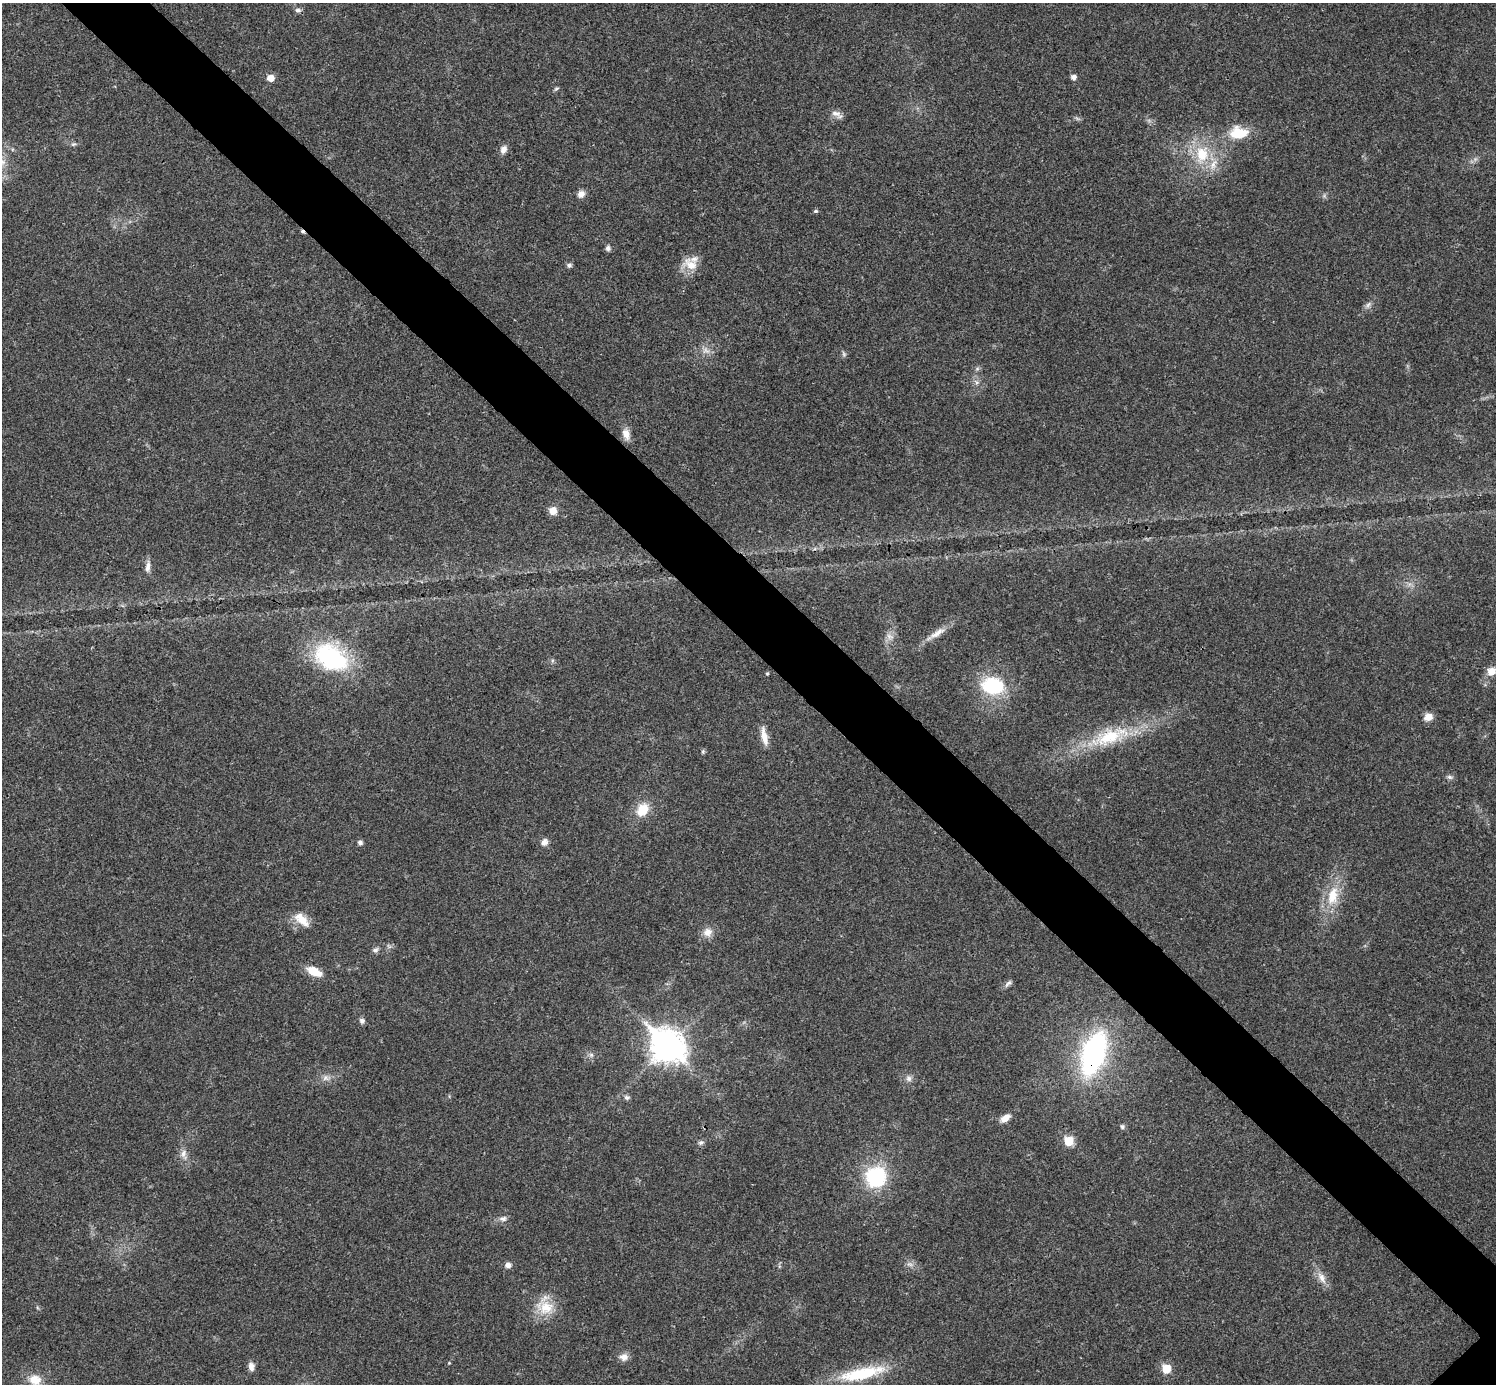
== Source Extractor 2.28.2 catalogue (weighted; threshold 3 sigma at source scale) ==
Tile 11 of 4 x 4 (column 3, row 3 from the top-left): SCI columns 2992-4485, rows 1541-2922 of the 5986 x 5986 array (HDU 1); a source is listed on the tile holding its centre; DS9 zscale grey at full resolution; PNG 1498 x 1386 px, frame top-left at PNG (2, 3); no overlay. Shown black and unused: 6% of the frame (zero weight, under 3 of 4 exposures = <1% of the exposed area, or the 3 px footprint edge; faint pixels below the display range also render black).
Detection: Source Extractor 2.28.2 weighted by HDU 2 'WHT'; one run over the whole footprint, this tile lists its part. Background 0.0221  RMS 0.0041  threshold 0.0185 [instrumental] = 3 sigma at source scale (4.5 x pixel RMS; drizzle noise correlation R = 1.50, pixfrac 1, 0.05/0.05 arcsec/px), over >= 5 px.
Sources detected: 67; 1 too faint to see at this stretch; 1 cosmic-ray / hot-pixel residue — not listed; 1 inside a brighter listed object's ellipse — not listed separately; the other 64 listed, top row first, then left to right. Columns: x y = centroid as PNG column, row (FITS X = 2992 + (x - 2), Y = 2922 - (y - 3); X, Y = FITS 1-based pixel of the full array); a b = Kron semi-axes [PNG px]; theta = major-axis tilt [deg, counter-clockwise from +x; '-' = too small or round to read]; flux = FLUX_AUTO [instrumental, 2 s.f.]
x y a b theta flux
298 10 9 6 0 1.1
1073 77 5 5 - 1.9
271 78 6 6 - 4.1
556 89 7 4 23 0.64
835 113 16 8 -23 2.3
1238 133 24 15 1 11
73 144 8 4 14 0.76
503 149 10 7 67 2.3
1202 154 23 17 84 15
581 194 9 8 - 2.3
816 211 5 4 - 0.73
608 248 7 6 - 1.2
690 264 23 14 -34 6.5
569 265 7 6 - 1.1
1368 305 9 5 54 1.3
844 354 8 5 -73 0.86
977 369 6 4 19 0.71
977 382 8 6 -38 1.3
626 434 15 9 -73 3.2
553 511 8 8 - 3.8
148 567 16 6 83 2.3
937 633 27 8 33 4.5
890 636 12 5 -23 1.6
331 657 39 26 -30 46
1491 671 10 8 31 3.9
767 673 5 3 - 0.41
993 686 25 19 -10 25
1428 717 10 8 22 3.3
764 736 25 7 -78 4.4
1109 737 54 20 22 27
703 751 6 5 - 0.62
1450 777 8 5 -26 1
642 810 15 11 55 8.7
360 842 6 6 - 1.2
544 842 10 8 50 2.2
1332 896 28 15 77 12
302 920 23 11 -41 6
708 932 12 11 - 3.7
375 950 9 7 32 1.2
314 971 14 8 -26 8.5
1008 983 13 5 44 1.3
362 1021 7 7 - 1.3
667 1046 13 10 -44 690
1093 1054 32 16 71 100
591 1055 7 6 - 1.1
325 1078 9 8 - 1.9
909 1078 9 8 - 1.7
627 1097 8 6 -10 1.1
1005 1118 13 7 34 3.2
1122 1127 6 6 - 0.85
1069 1141 6 6 - 14
701 1142 8 6 11 1.1
184 1154 14 8 -81 2.8
876 1177 21 20 - 31
503 1219 11 7 9 1.7
508 1265 7 6 - 1.8
1322 1278 17 9 -68 3.5
545 1307 25 19 -2 10
624 1357 11 9 8 2.7
449 1363 3 3 - 0.34
251 1367 11 6 -82 2.4
1166 1369 6 6 - 12
862 1373 60 14 12 22
35 1380 17 14 -9 6.1
Overlapping masked pixels (flux is a lower limit): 1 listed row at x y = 1093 1054